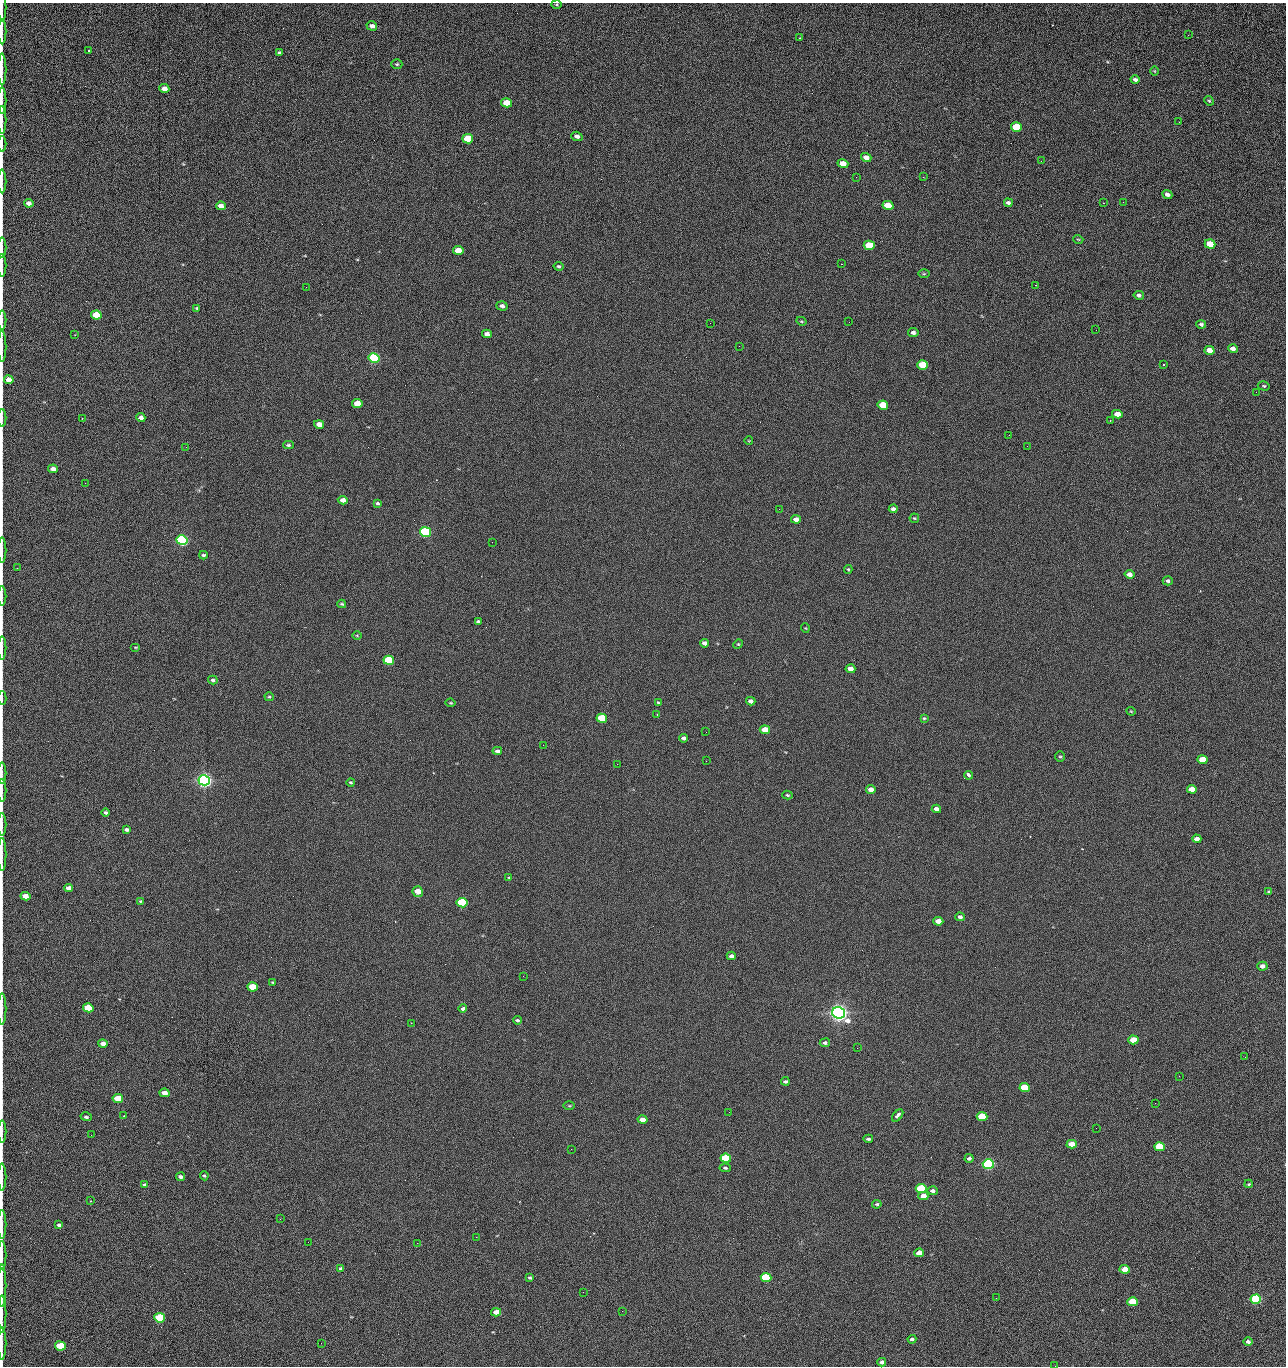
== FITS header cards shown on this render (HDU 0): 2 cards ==
NAXIS1  =                 1284 /fastest changing axis
NAXIS2  =                 1364 /next to fastest changing axis

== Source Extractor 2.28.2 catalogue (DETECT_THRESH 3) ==
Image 1284 x 1364 px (HDU 0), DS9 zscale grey, 1 PNG px = 1 image px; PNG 1288 x 1368 px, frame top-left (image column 1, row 1364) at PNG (2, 3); each listed source drawn as its Kron ellipse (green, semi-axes under 4 px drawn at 4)
Background 124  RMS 14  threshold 43.2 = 3 sigma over >= 5 px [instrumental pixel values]
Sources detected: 230; all 230 listed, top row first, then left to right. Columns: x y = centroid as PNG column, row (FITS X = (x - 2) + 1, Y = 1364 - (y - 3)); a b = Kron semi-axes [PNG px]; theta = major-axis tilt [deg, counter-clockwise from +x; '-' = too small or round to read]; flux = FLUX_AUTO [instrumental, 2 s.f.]
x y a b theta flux
556 4 5 3 - 9.9e+02
2 7 14 2 90 2.0e+03
372 26 5 4 - 4.8e+03
2 32 13 2 90 2.5e+03
1188 35 3 2 - 1.2e+03
799 38 3 2 - 9.5e+02
89 51 3 3 - 3.4e+03
279 53 4 3 - 1.6e+03
397 64 5 4 - 1.4e+03
2 69 16 2 90 2.6e+03
1154 71 5 3 - 8.3e+02
1135 79 4 3 - 2.7e+03
164 89 5 4 - 8.8e+03
2 101 13 2 90 2.5e+03
1209 101 5 4 - 1.2e+03
507 103 5 4 - 2.3e+04
2 120 14 2 90 2.5e+03
1179 122 2 2 - 1.3e+03
1016 127 5 4 - 4.3e+04
577 136 6 4 -19 3.7e+03
468 139 5 4 - 5.4e+04
2 144 8 2 90 1.4e+03
866 158 5 4 - 6.5e+03
1041 161 2 2 - 2.0e+03
843 164 5 4 - 1.6e+04
856 177 2 2 - 2.4e+03
923 177 2 2 - 1.8e+04
2 181 12 2 90 2.2e+03
1167 194 5 4 - 3.7e+03
1123 202 3 2 - 9.7e+02
29 203 5 4 - 4.9e+03
1008 203 4 3 - 2.5e+03
1103 203 2 2 - 6.8e+02
888 205 5 4 - 2.8e+04
221 206 5 4 - 6.3e+03
1078 239 5 3 - 8.5e+02
1210 244 5 4 - 2.4e+04
869 245 5 4 - 4.1e+04
2 247 10 2 90 1.8e+03
458 250 5 4 - 2.0e+04
841 264 2 2 - 2.7e+04
2 265 11 2 90 2.1e+03
559 266 5 4 - 1.6e+03
924 274 6 4 0 1.1e+03
1036 285 3 2 - 1.0e+03
306 287 3 2 - 7.5e+02
1139 295 5 4 - 2.7e+03
502 306 5 4 - 3.3e+03
197 308 4 3 - 9.9e+02
96 315 5 4 - 5.2e+04
2 320 9 2 90 1.5e+03
801 321 5 3 - 1.0e+03
849 322 2 2 - 7.9e+02
710 323 2 2 - 3.3e+03
1201 324 5 4 - 2.2e+03
1096 330 2 2 - 5.2e+02
913 332 5 4 - 3.6e+03
487 334 5 4 - 5.0e+03
75 335 2 2 - 5.7e+02
739 346 2 2 - 4.7e+02
2 347 15 2 90 2.3e+03
1233 349 5 4 - 4.5e+03
1209 350 5 4 - 1.0e+04
374 358 5 5 - 1.6e+05
922 365 5 4 - 4.0e+04
1164 365 2 2 - 8.1e+02
9 380 5 4 - 1.1e+04
1264 386 6 4 -15 1.4e+03
1256 392 2 2 - 1.5e+03
357 404 5 4 - 2.0e+04
883 405 5 4 - 3.3e+04
1117 414 5 4 - 9.9e+03
2 418 9 2 90 1.4e+03
82 418 2 2 - 4.9e+02
141 418 4 4 - 5.2e+03
1110 421 2 2 - 6.6e+02
319 424 5 4 - 9.2e+03
1009 435 2 2 - 3.5e+03
749 441 4 2 - 6.5e+02
288 445 5 3 - 1.6e+03
1027 446 2 2 - 5.2e+02
186 447 2 2 - 3.2e+03
53 469 5 4 - 6.0e+03
85 483 2 2 - 9.3e+02
343 500 5 4 - 5.1e+03
377 503 4 3 - 1.5e+03
779 509 2 2 - 5.5e+02
893 509 4 4 - 3.5e+03
914 518 5 4 - 1.0e+03
796 519 5 4 - 5.1e+03
425 532 5 5 - 2.0e+05
182 540 5 5 - 3.2e+05
492 542 2 2 - 2.6e+03
2 550 13 2 90 2.3e+03
203 555 4 3 - 1.6e+03
17 568 2 2 - 4.7e+02
848 569 4 4 - 9.9e+02
1129 574 5 4 - 5.3e+03
1168 581 5 4 - 2.3e+03
2 596 10 2 90 1.6e+03
342 604 4 3 - 1.2e+03
478 621 4 3 - 1.4e+03
805 628 5 3 - 7.1e+02
357 635 5 3 - 9.1e+02
704 643 4 4 - 5.0e+03
738 644 5 4 - 1.1e+03
135 647 5 3 - 9.2e+02
2 648 11 2 90 2.0e+03
389 660 5 4 - 9.1e+04
850 669 5 4 - 7.3e+03
213 680 5 4 - 2.0e+03
269 697 5 4 - 1.3e+03
2 698 6 2 90 7.8e+02
751 701 5 4 - 4.2e+03
451 703 5 3 - 9.5e+02
658 703 3 3 - 1.1e+03
1131 711 4 4 - 1.0e+03
657 714 2 2 - 6.9e+02
602 718 5 4 - 4.9e+04
924 718 3 3 - 1.1e+03
765 730 5 4 - 1.4e+04
706 732 2 2 - 6.8e+02
684 738 4 3 - 3.4e+03
543 745 2 2 - 3.1e+03
497 751 4 4 - 2.6e+03
1060 757 5 5 - 1.4e+03
1203 760 5 4 - 2.7e+04
706 761 2 2 - 2.3e+03
617 764 2 2 - 2.5e+03
2 773 11 2 90 1.9e+03
969 775 4 3 - 6.1e+03
204 780 6 5 - 6.9e+05
351 782 4 3 - 1.2e+03
871 789 5 4 - 5.9e+03
1192 789 5 4 - 1.3e+04
2 790 11 2 90 1.9e+03
787 795 5 4 - 1.3e+03
936 809 5 4 - 4.2e+03
106 812 4 4 - 1.9e+03
2 824 11 2 90 1.7e+03
126 829 4 3 - 2.2e+03
1197 839 4 4 - 5.8e+03
2 854 16 2 90 2.9e+03
509 878 4 3 - 8.3e+02
68 888 4 4 - 5.6e+03
1268 891 4 3 - 9.4e+02
418 892 5 5 - 1.3e+04
25 896 5 4 - 1.0e+04
141 901 4 3 - 1.2e+03
462 903 5 4 - 1.2e+05
960 917 5 4 - 2.8e+03
938 921 5 4 - 9.7e+03
731 956 4 4 - 3.4e+03
1262 966 5 4 - 4.6e+03
523 976 2 2 - 2.1e+03
273 982 4 3 - 1.0e+03
253 987 5 4 - 3.3e+04
88 1008 5 4 - 5.4e+04
463 1008 4 3 - 6.8e+03
2 1009 16 2 90 2.4e+03
838 1013 6 5 - 1.0e+06
517 1020 4 3 - 1.9e+03
411 1023 2 2 - 5.6e+03
1133 1040 5 4 - 2.9e+04
825 1043 5 4 - 2.4e+03
103 1044 5 4 - 6.6e+03
857 1048 2 2 - 1.4e+03
1245 1057 2 2 - 1.9e+03
1179 1076 2 2 - 2.8e+03
785 1081 4 3 - 2.1e+03
1025 1087 5 4 - 4.8e+04
164 1093 5 4 - 7.4e+03
118 1098 5 4 - 3.1e+04
1155 1103 2 2 - 8.4e+02
569 1106 5 3 - 1.1e+03
729 1112 3 2 - 8.4e+02
898 1115 7 4 50 2.9e+03
124 1116 2 2 - 6.5e+02
982 1116 5 4 - 4.4e+04
86 1117 6 4 -16 2.0e+03
642 1120 5 4 - 9.1e+03
1096 1128 2 2 - 3.9e+02
2 1131 11 2 90 1.9e+03
91 1135 2 2 - 2.4e+03
868 1139 5 3 - 1.7e+03
1072 1144 5 4 - 1.7e+04
1159 1147 5 4 - 5.8e+04
571 1149 3 2 - 9.9e+02
726 1158 5 4 - 7.9e+04
969 1158 4 4 - 2.4e+03
988 1164 5 4 - 2.7e+05
725 1168 5 4 - 1.6e+03
204 1176 5 4 - 1.1e+03
2 1177 13 2 90 2.5e+03
180 1177 4 3 - 2.6e+03
1249 1184 4 3 - 1.1e+03
145 1185 4 3 - 1.5e+03
921 1189 5 4 - 8.5e+04
932 1191 5 4 - 3.5e+03
923 1196 5 4 - 9.6e+03
91 1201 4 3 - 7.3e+02
877 1204 5 3 - 1.4e+03
280 1219 3 2 - 2.3e+03
2 1224 14 2 90 2.2e+03
59 1225 4 4 - 2.3e+03
476 1237 2 2 - 7.2e+03
308 1242 2 2 - 1.8e+03
417 1243 2 2 - 5.5e+03
919 1253 5 4 - 8.9e+03
2 1255 14 2 90 1.9e+03
341 1269 4 3 - 1.6e+03
1125 1269 5 4 - 1.4e+04
766 1277 5 4 - 8.1e+04
530 1278 3 3 - 1.4e+03
2 1285 21 2 90 3.9e+03
583 1292 2 2 - 4.9e+02
996 1298 2 2 - 2.8e+03
1256 1299 5 4 - 1.9e+05
1132 1302 5 4 - 4.6e+04
622 1311 2 2 - 8.6e+02
496 1312 5 4 - 7.9e+03
2 1314 19 2 90 3.4e+03
160 1318 5 4 - 1.0e+05
912 1339 4 3 - 2.0e+03
1248 1342 4 4 - 3.0e+03
2 1343 16 2 90 2.8e+03
321 1343 2 2 - 4.7e+02
60 1346 5 4 - 5.5e+04
882 1362 4 4 - 3.2e+03
1055 1366 2 2 - 2.0e+03
At the frame edge (FLAGS 8, measured only in part): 31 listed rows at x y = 2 7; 2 32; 2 69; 2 101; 2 120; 2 144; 2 181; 2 247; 2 265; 2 320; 2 347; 9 380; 2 418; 2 550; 2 596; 2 648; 2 698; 2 773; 2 790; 2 824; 2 854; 25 896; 2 1009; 2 1131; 2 1177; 2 1224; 2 1255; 2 1285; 2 1314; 2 1343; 1055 1366

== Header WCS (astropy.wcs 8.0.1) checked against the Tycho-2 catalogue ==
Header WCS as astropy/WCSLIB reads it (CRVAL/CRPIX/CD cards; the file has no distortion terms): RA---TAN/DEC--TAN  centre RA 15:41:41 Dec +51:59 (235.42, +51.98 deg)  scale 1.26 arcsec/px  FOV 26.9' x 28.5'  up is +92 deg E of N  parity flipped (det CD > 0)
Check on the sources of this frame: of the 60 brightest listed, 10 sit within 2.0 arcsec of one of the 12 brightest Tycho-2 stars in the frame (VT <= 12.29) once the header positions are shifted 0.54 arcsec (0.11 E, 0.53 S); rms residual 1.03 arcsec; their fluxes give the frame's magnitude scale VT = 24.49 - 2.5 log10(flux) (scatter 0.19 mag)
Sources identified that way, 10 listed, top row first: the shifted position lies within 2.0 arcsec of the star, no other Tycho-2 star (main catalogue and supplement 1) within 4.0 arcsec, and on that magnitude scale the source's flux lands within +1.5 / -3 mag of the star's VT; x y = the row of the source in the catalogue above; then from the Tycho-2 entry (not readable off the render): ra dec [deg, ICRS J2000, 3 dp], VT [Tycho-2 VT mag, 2 dp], TYC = Tycho-2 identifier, HIP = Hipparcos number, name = IAU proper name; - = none
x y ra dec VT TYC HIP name
374 358 235.614 +52.064 11.61 3489-1132-1 - -
425 532 235.514 +52.049 11.19 3489-1407-1 - -
182 540 235.515 +52.133 11.12 3489-1380-1 - -
204 780 235.378 +52.130 9.31 3489-1322-1 76850 -
462 903 235.303 +52.042 11.52 3489-958-1 - -
838 1013 235.232 +51.912 9.59 3489-824-1 - -
988 1164 235.143 +51.862 10.97 3489-1016-1 - -
921 1189 235.131 +51.886 12.29 3489-908-1 - -
766 1277 235.084 +51.941 11.45 3489-1346-1 - -
160 1318 235.075 +52.152 11.74 3489-912-1 - -